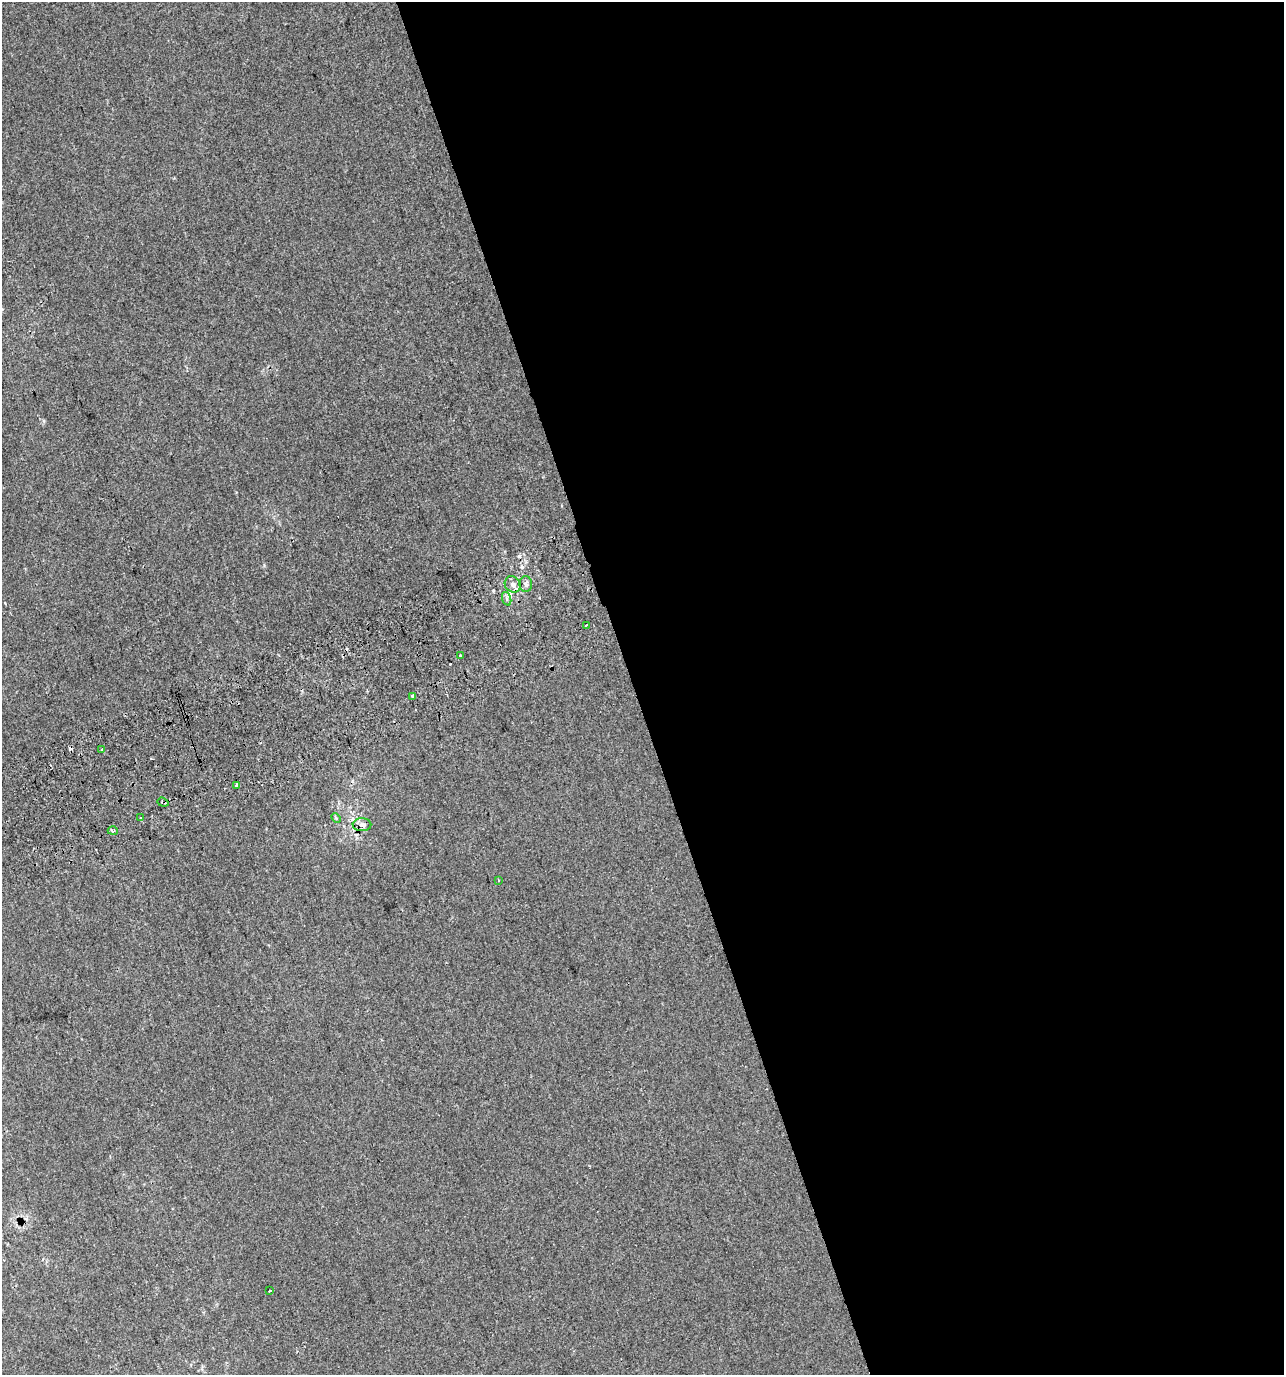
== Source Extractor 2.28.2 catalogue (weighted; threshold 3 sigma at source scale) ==
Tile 8 of 4 x 4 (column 4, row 2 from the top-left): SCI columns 3988-5269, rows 2786-4158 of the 5358 x 5574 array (HDU 1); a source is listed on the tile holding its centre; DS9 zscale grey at full resolution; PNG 1286 x 1377 px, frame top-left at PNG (2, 2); each listed source drawn as its Kron ellipse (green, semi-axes under 4 px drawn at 4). Shown black and unused: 51% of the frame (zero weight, under 2 of 3 exposures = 2% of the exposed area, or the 3 px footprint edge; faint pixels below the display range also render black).
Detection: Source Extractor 2.28.2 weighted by HDU 2 'WHT'; one run over the whole footprint, this tile lists its part. Background 3.17e-04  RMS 0.0073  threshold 0.033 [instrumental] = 3 sigma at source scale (4.5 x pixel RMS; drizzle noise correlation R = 1.50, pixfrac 1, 0.0396/0.0396 arcsec/px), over >= 5 px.
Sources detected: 18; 3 cosmic-ray / hot-pixel residue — neither listed nor drawn; the other 15 listed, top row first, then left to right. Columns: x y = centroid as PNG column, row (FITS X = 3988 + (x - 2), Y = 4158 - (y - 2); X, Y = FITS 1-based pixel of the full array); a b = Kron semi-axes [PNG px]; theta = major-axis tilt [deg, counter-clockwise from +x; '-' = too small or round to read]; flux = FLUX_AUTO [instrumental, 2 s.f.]
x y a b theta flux
513 584 8 7 - 3.8
526 584 8 6 -88 2.3
507 599 7 4 -72 1.6
586 625 3 2 - 0.89
460 656 3 3 - 6.1
413 696 4 3 - 12
102 749 3 3 - 6.2
236 785 3 3 - 5.9
163 802 6 3 -20 1.4
141 818 3 3 - 1.2
336 818 5 3 - 0.87
362 825 9 6 1 3.9
113 831 5 3 - 1.2
499 880 3 2 - 0.99
269 1291 3 3 - 4.3
Overlapping masked pixels (flux is a lower limit): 2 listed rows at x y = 513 584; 163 802
Unlisted compact peaks at least as high as the median listed source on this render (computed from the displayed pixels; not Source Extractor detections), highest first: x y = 522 567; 264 565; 44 421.